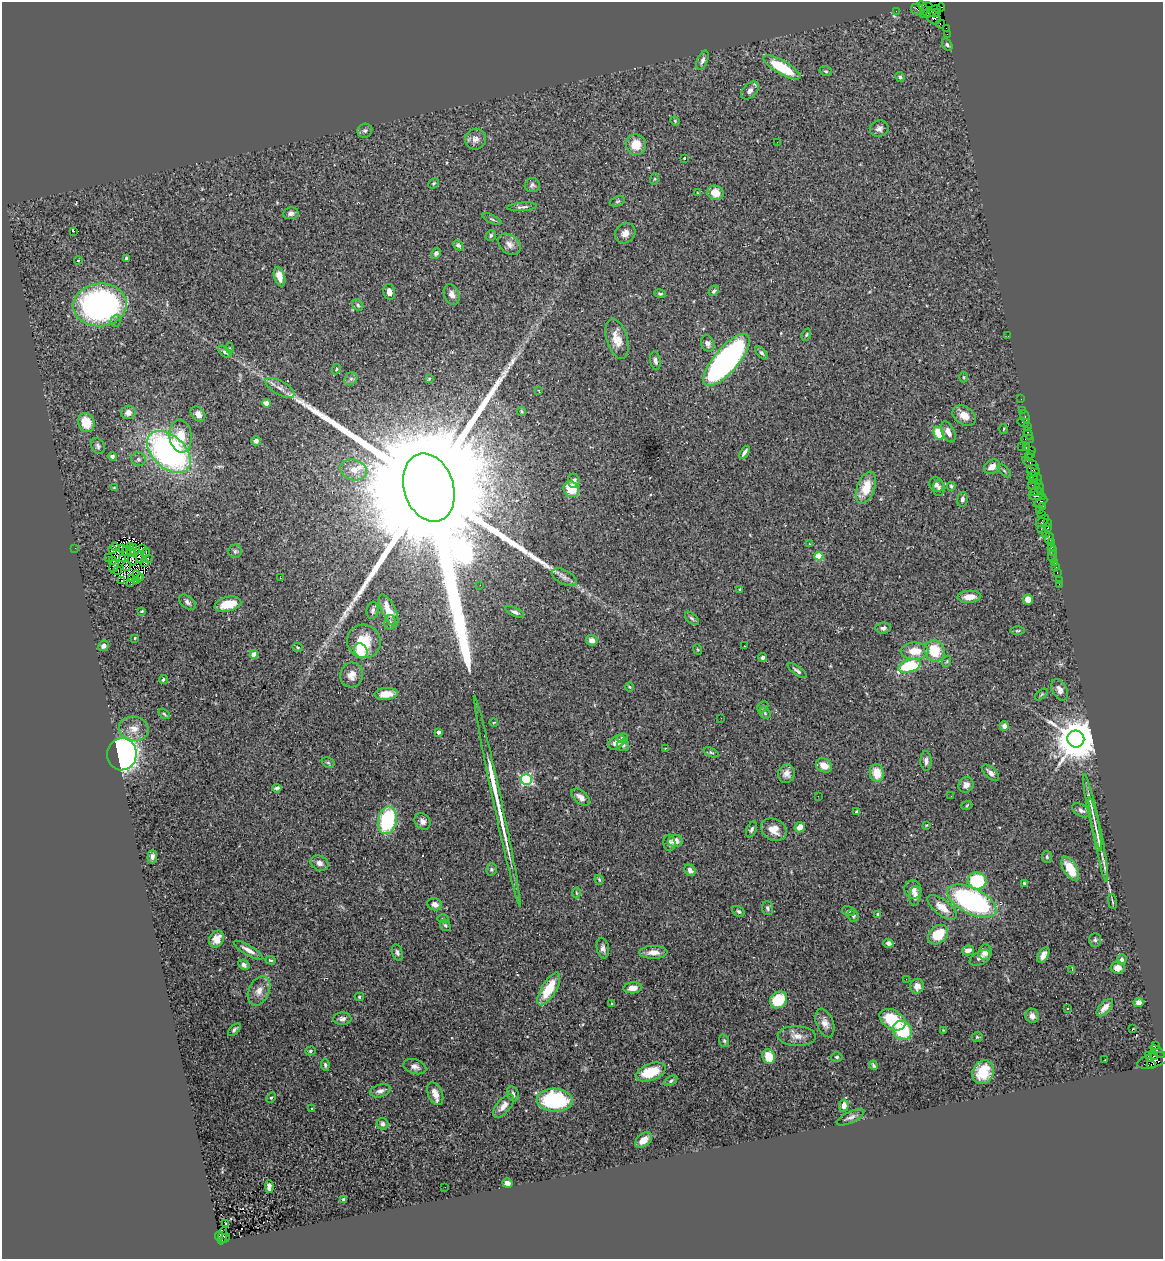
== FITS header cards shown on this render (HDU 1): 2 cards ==
NAXIS1  =                 1161
NAXIS2  =                 1257

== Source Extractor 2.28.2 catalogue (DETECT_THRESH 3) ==
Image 1161 x 1257 px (HDU 1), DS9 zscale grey, 1 PNG px = 1 image px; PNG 1165 x 1261 px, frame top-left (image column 1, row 1257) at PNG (2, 2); each listed source drawn as its Kron ellipse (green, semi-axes under 4 px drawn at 4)
Background 1.39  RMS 0.078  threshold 0.233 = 3 sigma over >= 5 px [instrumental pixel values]
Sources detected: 341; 5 with non-positive FLUX_AUTO (blend fragments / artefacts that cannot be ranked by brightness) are neither listed nor drawn; the other 336 listed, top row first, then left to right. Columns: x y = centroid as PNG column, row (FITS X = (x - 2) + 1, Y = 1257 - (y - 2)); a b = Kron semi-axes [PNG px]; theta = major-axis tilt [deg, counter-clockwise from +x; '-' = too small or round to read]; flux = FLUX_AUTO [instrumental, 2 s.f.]
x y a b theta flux
927 6 5 3 - 160
941 7 4 2 - 62
917 9 6 5 - 220
924 9 9 3 -58 190
896 11 2 2 - 27
930 12 11 4 27 470
937 12 4 3 - 92
933 17 8 6 -41 840
940 24 5 3 - 180
946 29 4 2 - 81
947 34 2 2 - 26
947 45 6 4 -56 9.2
702 60 10 5 67 20
782 67 21 6 -31 240
826 71 6 4 -19 7.4
900 77 5 4 - 12
750 91 10 6 46 26
675 121 4 4 - 5.5
879 129 9 8 - 21
365 131 7 7 - 12
475 139 10 10 - 36
777 142 2 2 - 59
636 145 10 10 - 95
684 158 3 3 - 8.1
654 179 6 4 71 5.5
433 183 6 4 44 6.9
532 185 7 7 - 15
698 193 4 3 - 4.1
715 193 8 7 - 65
617 201 8 5 19 11
522 207 15 3 4 15
291 213 8 6 8 16
492 219 10 3 -25 9.8
74 231 3 2 - 24
625 233 11 9 44 34
491 235 5 5 - 9.7
509 244 12 9 -39 34
458 245 6 4 -42 12
436 253 6 4 64 13
126 258 4 3 - 7.5
78 260 4 3 - 6.6
280 277 10 5 -73 57
714 291 6 3 45 9.4
389 292 8 5 -78 34
660 294 6 3 -11 8
452 295 10 7 -68 32
100 305 27 21 4 1600
358 305 6 5 - 9.3
116 321 6 5 - 13
806 335 6 4 70 7.3
1008 336 3 2 - 7.4
617 339 21 10 -73 73
708 343 8 6 -70 21
230 348 5 3 - 5.4
225 352 7 5 -40 17
761 353 8 4 -48 9.9
726 360 32 12 49 1800
655 361 9 5 -80 17
336 369 5 4 - 6
964 377 5 3 - 5.3
351 379 7 6 - 14
429 379 3 3 - 4.5
280 388 16 7 -30 33
539 391 3 2 - 3.3
1021 399 2 2 - 28
266 403 4 4 - 22
1023 410 2 2 - 42
521 411 4 4 - 8
128 412 7 6 - 31
198 414 8 6 -48 29
964 416 12 9 -32 56
1025 417 7 2 -73 74
86 422 10 8 -67 97
1023 422 6 3 -15 360
1027 427 2 2 - 46
1004 429 5 3 - 4.8
948 432 11 6 -65 36
939 433 7 5 -61 150
1028 433 6 3 -70 130
181 436 16 11 -83 100
1028 439 6 2 0 87
256 441 5 5 - 21
98 446 8 6 -62 15
1022 446 3 2 - 4.3
1026 447 3 3 - 160
1032 450 3 2 - 70
169 452 25 16 -42 1600
744 452 7 3 56 17
1031 455 3 2 - 77
112 456 5 4 - 14
1028 457 2 2 - 65
138 459 7 6 - 13
1030 463 10 3 -33 140
992 467 8 6 33 45
354 470 13 10 -17 60
1033 470 6 5 - 490
1004 471 8 3 -45 7.9
1032 477 5 3 - 210
1038 479 6 2 -67 120
1034 480 3 3 - 72
574 481 7 6 - 19
936 484 8 7 - 19
951 486 4 4 - 6.7
1034 486 6 2 -18 110
114 488 3 2 - 4.3
429 488 35 24 -72 400000
866 488 17 9 69 110
939 488 8 6 -90 13
1039 488 7 3 -77 310
571 489 8 7 - 120
1035 492 6 3 16 570
1037 496 8 3 -6 230
962 499 8 5 85 17
1040 502 7 4 30 530
1043 506 4 3 - 130
1040 510 2 2 - 45
1042 514 2 2 - 77
1042 521 7 3 37 270
1047 522 3 2 - 79
1048 528 3 3 - 120
1041 529 3 2 - 210
1045 533 4 3 - 200
1049 538 6 4 -88 200
1051 543 3 2 - 110
809 544 3 2 - 11
131 546 3 2 - 3.1
115 547 4 2 - 5.9
1051 547 3 3 - 110
75 548 2 2 - 39
122 548 3 2 - 4.1
134 548 2 2 - 4.7
142 549 3 2 - 1.6
112 550 3 2 - 5.4
126 551 5 2 - 4.7
235 551 7 6 - 11
1052 551 4 3 - 63
131 552 4 2 - 4.2
145 553 5 2 - 4.7
819 556 4 4 - 160
1052 556 6 3 85 61
140 557 6 3 -89 3.9
108 558 2 2 - 3.8
123 559 2 2 - 2.9
148 559 2 2 - 7.1
132 560 6 2 -75 6.4
112 561 4 2 - 3.2
145 562 3 2 - 7.1
1055 562 4 3 - 140
114 566 7 2 76 1.7
127 566 5 3 - 12
1056 567 2 2 - 15
117 570 4 2 - 1.6
1057 573 3 2 - 57
137 576 6 2 -56 3.6
564 577 13 7 -28 26
132 578 4 2 - 4
141 578 3 2 - 10
280 578 2 2 - 7.7
1059 580 2 2 - 9.1
122 581 3 2 - 11
137 581 3 2 - 4.9
131 583 3 2 - 2.7
1059 584 2 2 - 19
480 585 2 2 - 8
740 590 3 3 - 8.2
969 597 12 6 3 53
1028 599 5 5 - 61
187 602 10 6 -38 16
228 604 13 7 13 130
373 610 9 6 82 15
389 610 17 7 -64 88
142 611 4 3 - 5.1
515 612 10 4 -25 15
692 618 8 5 -44 10
390 622 7 5 78 13
883 628 7 5 5 15
1018 631 7 3 0 6.6
135 638 4 3 - 4
592 640 6 5 - 30
364 641 17 16 - 140
103 646 6 5 - 19
744 646 3 2 - 5.6
298 647 5 3 - 5.6
697 649 5 3 - 5.1
361 651 8 6 -59 190
915 651 14 8 1 96
935 651 11 10 - 160
254 655 4 4 - 81
763 658 4 4 - 12
947 661 5 3 - 6
910 666 11 6 18 330
797 671 11 4 -35 15
352 675 12 11 - 46
163 680 5 4 - 7.3
629 687 4 3 - 4.7
1060 690 11 7 -64 28
386 694 12 6 6 55
1041 694 7 3 40 6.7
763 707 6 5 - 7.9
765 713 6 5 - 9.2
164 714 6 4 -37 7.5
721 718 2 2 - 4.8
494 722 4 2 - 4
1004 726 5 4 - 24
134 729 15 12 -11 58
438 732 4 3 - 22
622 738 6 4 13 11
1076 739 8 8 - 21000
617 742 9 6 31 31
623 745 6 5 - 16
665 749 2 2 - 4.2
711 752 8 4 -23 8.9
122 754 16 14 77 1600
926 761 10 5 -88 20
328 763 7 5 -30 8.4
824 765 8 6 -30 57
877 773 9 7 -80 87
991 773 10 5 -43 22
786 774 9 8 - 32
526 779 5 5 - 720
966 785 8 7 - 33
277 788 4 3 - 12
818 796 3 2 - 4
951 796 2 2 - 3.2
581 797 11 6 -41 30
497 801 108 4 -78 220
967 805 6 3 20 4.6
1081 810 10 6 -29 20
856 812 3 3 - 9.4
1092 813 39 4 -78 49
387 820 14 9 79 430
422 821 9 7 -49 24
926 825 3 2 - 3.8
800 827 5 5 - 39
752 829 8 5 67 13
774 830 13 10 -28 61
1098 840 43 4 -79 66
675 841 7 6 - 40
669 843 8 6 -85 19
152 857 7 5 89 16
1047 857 6 5 - 10
319 863 9 7 -24 24
491 869 6 5 - 9
1070 869 13 6 -59 98
690 870 6 5 - 22
599 880 5 3 - 6.1
977 881 9 8 - 300
1024 883 4 3 - 7.8
913 890 9 8 - 32
576 893 5 3 - 5.1
915 896 9 5 83 23
972 901 27 12 -26 1100
1112 901 8 3 -80 6.8
435 904 7 6 - 28
942 907 17 8 -38 67
768 908 7 5 -84 12
738 911 7 5 -32 12
848 911 6 5 - 10
878 914 4 2 - 7.2
853 915 6 5 - 13
443 919 5 3 - 5.7
445 925 6 5 - 9.4
938 935 11 8 42 140
217 939 9 7 57 52
1095 940 7 5 -89 10
888 943 5 4 - 21
603 948 10 6 -79 20
248 950 16 5 -30 34
968 950 6 5 - 33
653 952 14 6 1 42
985 952 8 6 83 34
397 953 8 5 -76 14
1043 955 9 5 60 29
980 958 11 6 28 22
1122 959 5 4 - 11
270 960 5 3 - 7
244 965 6 5 - 18
1118 968 7 6 - 29
1072 969 4 3 - 5.9
906 979 2 2 - 2.7
917 986 7 7 - 31
632 988 9 5 5 48
549 989 18 7 59 150
259 991 15 10 65 49
359 997 4 4 - 6.7
778 1000 9 7 43 180
1139 1002 5 4 - 24
612 1004 3 3 - 7.5
1068 1008 3 2 - 6.1
1105 1008 11 5 47 35
1032 1016 7 6 - 34
342 1019 9 6 4 19
892 1020 14 9 -31 200
825 1023 15 8 -69 40
1132 1029 3 2 - 7
234 1030 8 4 45 11
943 1030 3 2 - 3.7
902 1031 10 9 - 260
797 1036 19 10 -2 50
977 1037 5 4 - 6.9
724 1041 6 5 - 9.5
1155 1045 3 3 - 1100
310 1051 5 4 - 7.9
1157 1051 9 4 -42 110
1148 1055 3 2 - 96
1154 1055 4 3 - 590
769 1057 7 6 - 120
836 1057 6 4 -1 9
1105 1060 2 2 - 2.7
1153 1060 17 7 16 1000
1151 1064 4 3 - 200
325 1065 6 4 -83 9.4
873 1065 5 3 - 8.8
415 1067 12 7 -17 28
651 1072 16 8 21 170
983 1072 12 10 61 130
671 1081 7 4 33 9.2
380 1091 10 6 16 23
435 1094 12 7 -66 51
513 1094 7 5 -69 16
271 1098 5 4 - 6.4
555 1100 18 11 -3 460
503 1106 14 7 49 38
844 1106 6 5 - 31
312 1109 3 3 - 6
850 1117 15 5 26 22
382 1124 6 6 - 14
644 1140 10 6 39 52
507 1183 5 4 - 26
269 1187 6 4 -87 26
445 1187 2 2 - 5.3
344 1199 3 3 - 9.5
225 1224 3 2 - 10
219 1236 4 2 - 190
223 1236 9 3 77 210
225 1238 5 2 - 110
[5 non-positive-flux detections neither listed nor drawn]